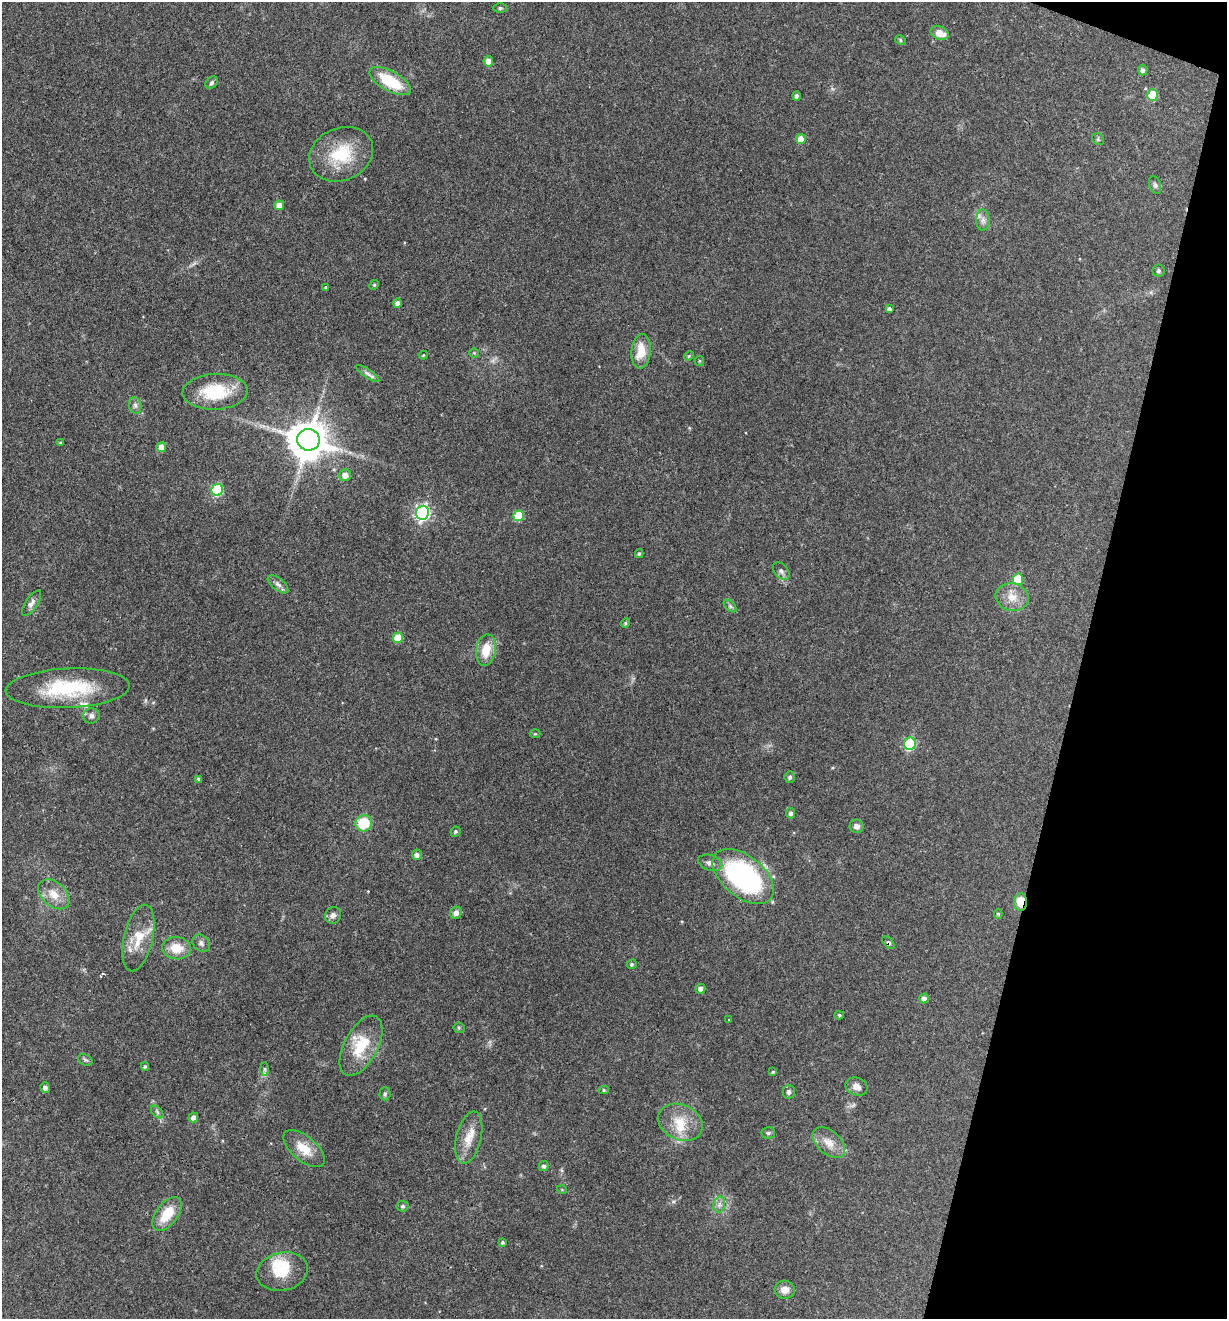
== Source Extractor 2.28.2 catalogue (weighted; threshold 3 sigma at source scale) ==
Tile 8 of 4 x 4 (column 4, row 2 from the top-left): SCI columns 3804-5028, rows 2634-3950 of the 5284 x 5266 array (HDU 1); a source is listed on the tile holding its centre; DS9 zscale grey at full resolution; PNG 1229 x 1321 px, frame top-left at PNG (2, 2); each listed source drawn as its Kron ellipse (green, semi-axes under 4 px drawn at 4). Shown black and unused: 12% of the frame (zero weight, under 3 of 4 exposures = <1% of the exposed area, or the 3 px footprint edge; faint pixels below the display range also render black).
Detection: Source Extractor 2.28.2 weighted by HDU 2 'WHT'; one run over the whole footprint, this tile lists its part. Background 0.19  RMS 0.0053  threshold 0.0238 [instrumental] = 3 sigma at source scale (4.5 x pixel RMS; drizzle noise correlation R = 1.50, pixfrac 1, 0.05/0.05 arcsec/px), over >= 5 px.
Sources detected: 102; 4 inside a brighter listed object's ellipse — not listed separately; the other 98 listed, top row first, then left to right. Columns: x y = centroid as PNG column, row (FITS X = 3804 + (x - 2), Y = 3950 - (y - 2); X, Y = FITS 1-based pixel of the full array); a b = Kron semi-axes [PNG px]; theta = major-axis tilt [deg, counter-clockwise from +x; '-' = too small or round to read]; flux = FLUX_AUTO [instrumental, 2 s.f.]
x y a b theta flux
500 8 6 5 - 0.88
940 33 9 6 -24 5.6
900 40 5 4 - 0.84
488 61 5 5 - 5.3
1143 70 5 4 - 1.7
390 81 23 10 -29 22
211 83 7 5 46 1.1
1153 95 6 5 - 17
796 96 4 4 - 1.3
801 139 5 5 - 6
1098 139 6 5 - 0.89
341 154 33 26 24 25
1155 185 9 5 -70 1.3
279 205 5 4 - 3.7
983 220 10 6 90 2.2
1158 271 6 6 - 1.1
374 285 5 4 - 0.58
326 287 3 3 - 0.46
397 303 5 4 - 1.7
889 309 4 4 - 1.5
641 351 17 9 84 10
474 353 5 5 - 0.71
423 355 4 4 - 0.51
689 356 5 4 - 0.67
699 361 5 4 - 0.68
368 373 14 4 -34 1.8
215 392 33 17 2 25
135 405 8 6 -76 1.8
308 440 11 11 - 1600
60 443 4 4 - 0.7
161 447 5 4 - 6.3
345 475 6 6 - 4
217 490 6 5 - 40
423 513 7 6 - 140
519 516 5 5 - 22
639 554 4 3 - 0.69
781 571 10 6 -46 1.7
1018 579 5 5 - 19
278 584 12 6 -39 2.2
1012 597 16 13 -13 7.4
31 603 15 6 56 2.5
730 606 8 4 -45 1
625 623 5 4 - 0.68
398 638 5 5 - 14
486 650 16 9 80 10
68 688 62 19 2 37
91 716 8 7 - 2.1
535 734 5 3 - 0.54
910 744 6 6 - 49
790 777 6 5 - 1.3
198 779 4 4 - 1.1
791 813 5 4 - 1.4
364 823 8 8 - 17
856 826 7 6 - 2.3
455 832 5 4 - 0.87
417 855 5 5 - 1.9
710 863 12 7 -19 2.9
743 876 35 20 -39 90
54 894 18 12 -41 7.4
1020 902 9 6 86 9.4
456 913 6 5 - 2.4
998 914 5 4 - 0.72
333 915 9 7 55 2.5
138 938 34 14 77 13
201 943 10 7 -46 2
888 943 7 4 -45 1
176 948 14 11 -6 9.3
632 964 5 4 - 0.92
701 989 5 5 - 2.6
924 999 5 4 - 3.3
839 1015 4 4 - 0.72
729 1020 3 2 - 0.36
459 1028 5 5 - 0.74
361 1046 33 16 62 20
85 1060 7 5 -20 1
145 1067 4 4 - 0.77
265 1069 7 4 -89 0.99
773 1072 4 4 - 0.58
856 1087 11 8 -22 3.3
45 1088 5 5 - 1.6
604 1090 5 4 - 0.78
789 1092 7 6 - 1.6
385 1094 6 5 - 1
157 1112 7 4 -46 1.2
193 1117 5 4 - 2.6
680 1122 23 17 -24 12
768 1133 7 5 1 1
469 1138 27 12 76 8.9
829 1143 19 11 -42 6.6
304 1149 25 12 -40 9.7
544 1166 5 5 - 1.2
562 1190 5 3 - 0.44
719 1205 8 5 79 1.9
402 1206 6 5 - 1.1
167 1214 19 10 53 13
502 1242 3 3 - 0.93
282 1272 26 19 12 15
785 1290 10 9 - 4.1
Overlapping masked pixels (flux is a lower limit): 2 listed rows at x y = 1020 902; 888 943